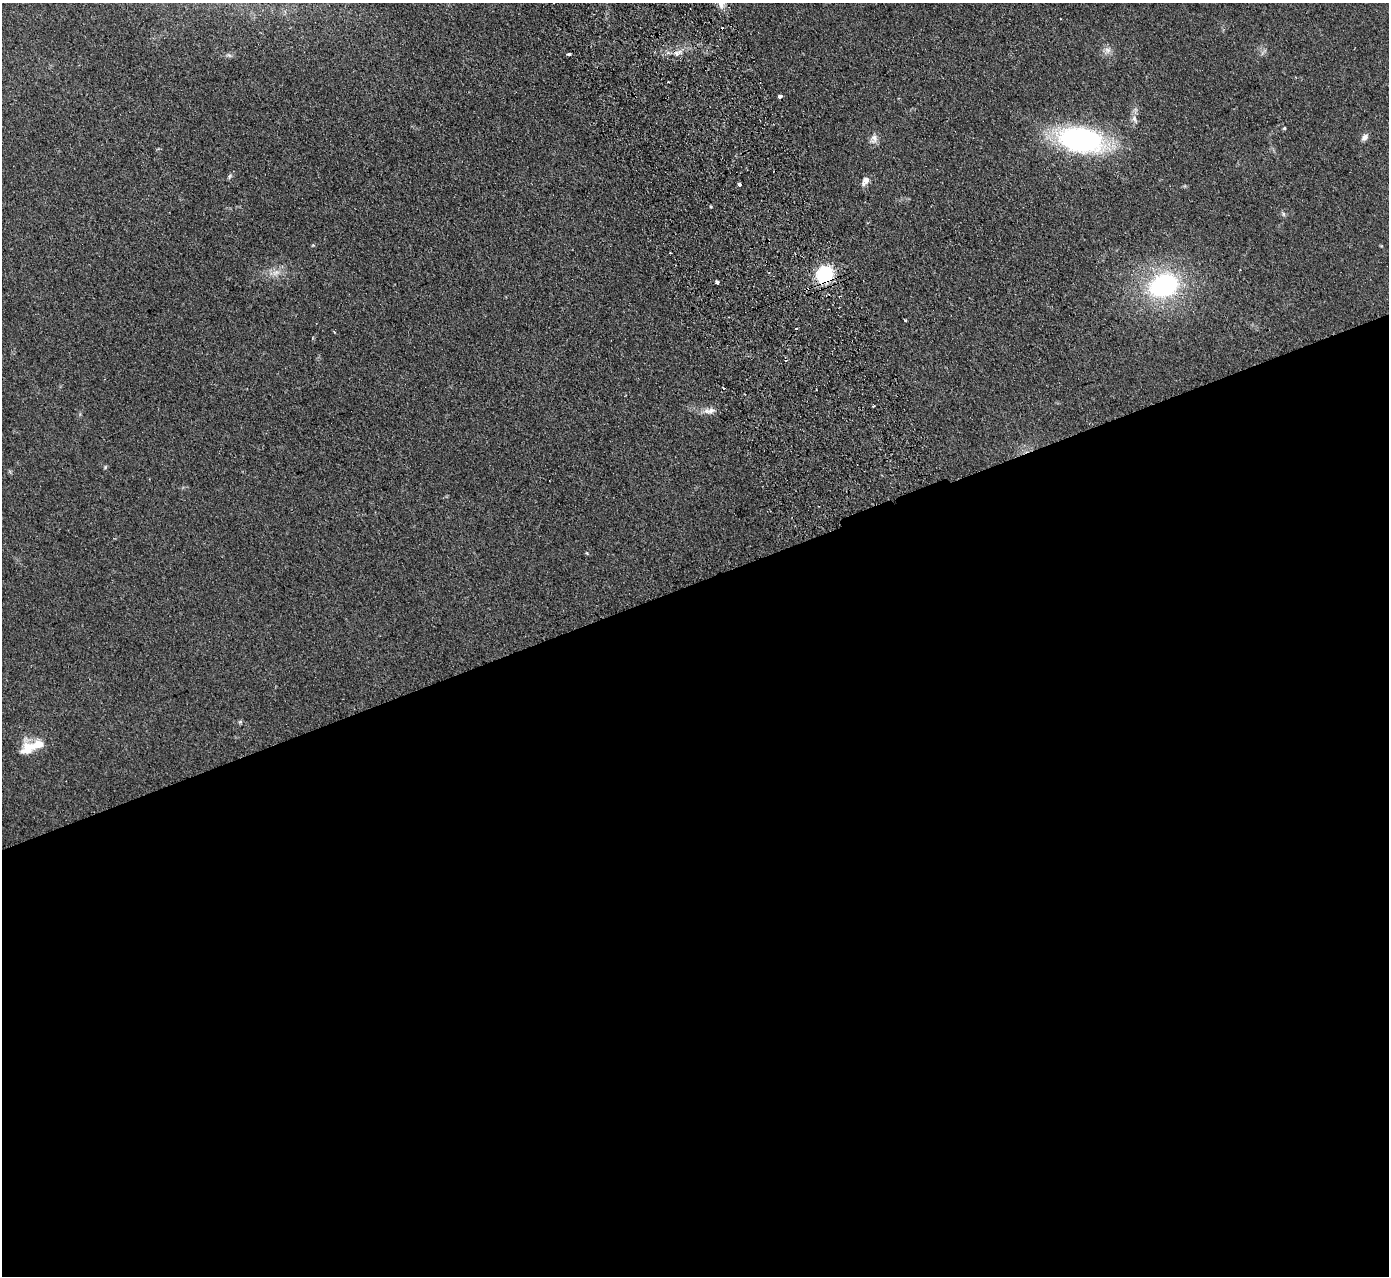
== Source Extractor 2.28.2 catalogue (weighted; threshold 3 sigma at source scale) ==
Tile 15 of 4 x 4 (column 3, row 4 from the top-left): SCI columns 2829-4215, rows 181-1454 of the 5655 x 5585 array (HDU 1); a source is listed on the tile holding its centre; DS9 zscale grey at full resolution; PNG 1391 x 1278 px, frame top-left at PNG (2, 3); no overlay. Shown black and unused: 55% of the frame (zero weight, under 2 of 3 exposures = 3% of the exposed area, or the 3 px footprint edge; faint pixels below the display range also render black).
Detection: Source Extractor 2.28.2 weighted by HDU 2 'WHT'; one run over the whole footprint, this tile lists its part. Background 0.145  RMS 0.01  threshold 0.0452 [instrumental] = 3 sigma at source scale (4.5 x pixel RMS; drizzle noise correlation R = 1.50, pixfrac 1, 0.05/0.05 arcsec/px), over >= 5 px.
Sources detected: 28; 2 cosmic-ray / hot-pixel residue — not listed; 1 inside a brighter listed object's ellipse — not listed separately; the other 25 listed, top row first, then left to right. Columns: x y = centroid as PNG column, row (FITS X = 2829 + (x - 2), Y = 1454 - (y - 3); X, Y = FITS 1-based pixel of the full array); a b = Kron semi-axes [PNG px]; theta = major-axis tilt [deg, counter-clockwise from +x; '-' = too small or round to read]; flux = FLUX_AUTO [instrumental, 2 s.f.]
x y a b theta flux
721 3 15 8 -86 7.9
1108 50 9 8 - 4.7
677 53 13 7 27 5.9
568 54 4 3 - 6.1
668 82 2 2 - 0.83
780 96 4 4 - 3.2
1134 119 11 5 -61 3.5
1284 128 4 4 - 1
1365 137 10 7 47 4.1
874 139 14 9 71 5.7
1080 140 37 21 -8 210
865 181 11 6 57 6.6
739 184 3 3 - 13
1283 214 7 4 -89 1.6
670 253 2 2 - 0.99
276 272 13 7 29 6.6
825 274 13 12 - 67
717 282 3 3 - 6
1164 285 23 18 21 150
906 320 3 2 - 1.2
873 406 3 3 - 3.4
711 410 13 8 9 6
105 467 6 4 47 1.1
587 553 5 4 - 1.1
28 748 22 17 85 19
Overlapping masked pixels (flux is a lower limit): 1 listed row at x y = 825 274
Isophote crosses this tile's border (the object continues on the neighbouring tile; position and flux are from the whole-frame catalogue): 1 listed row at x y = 721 3